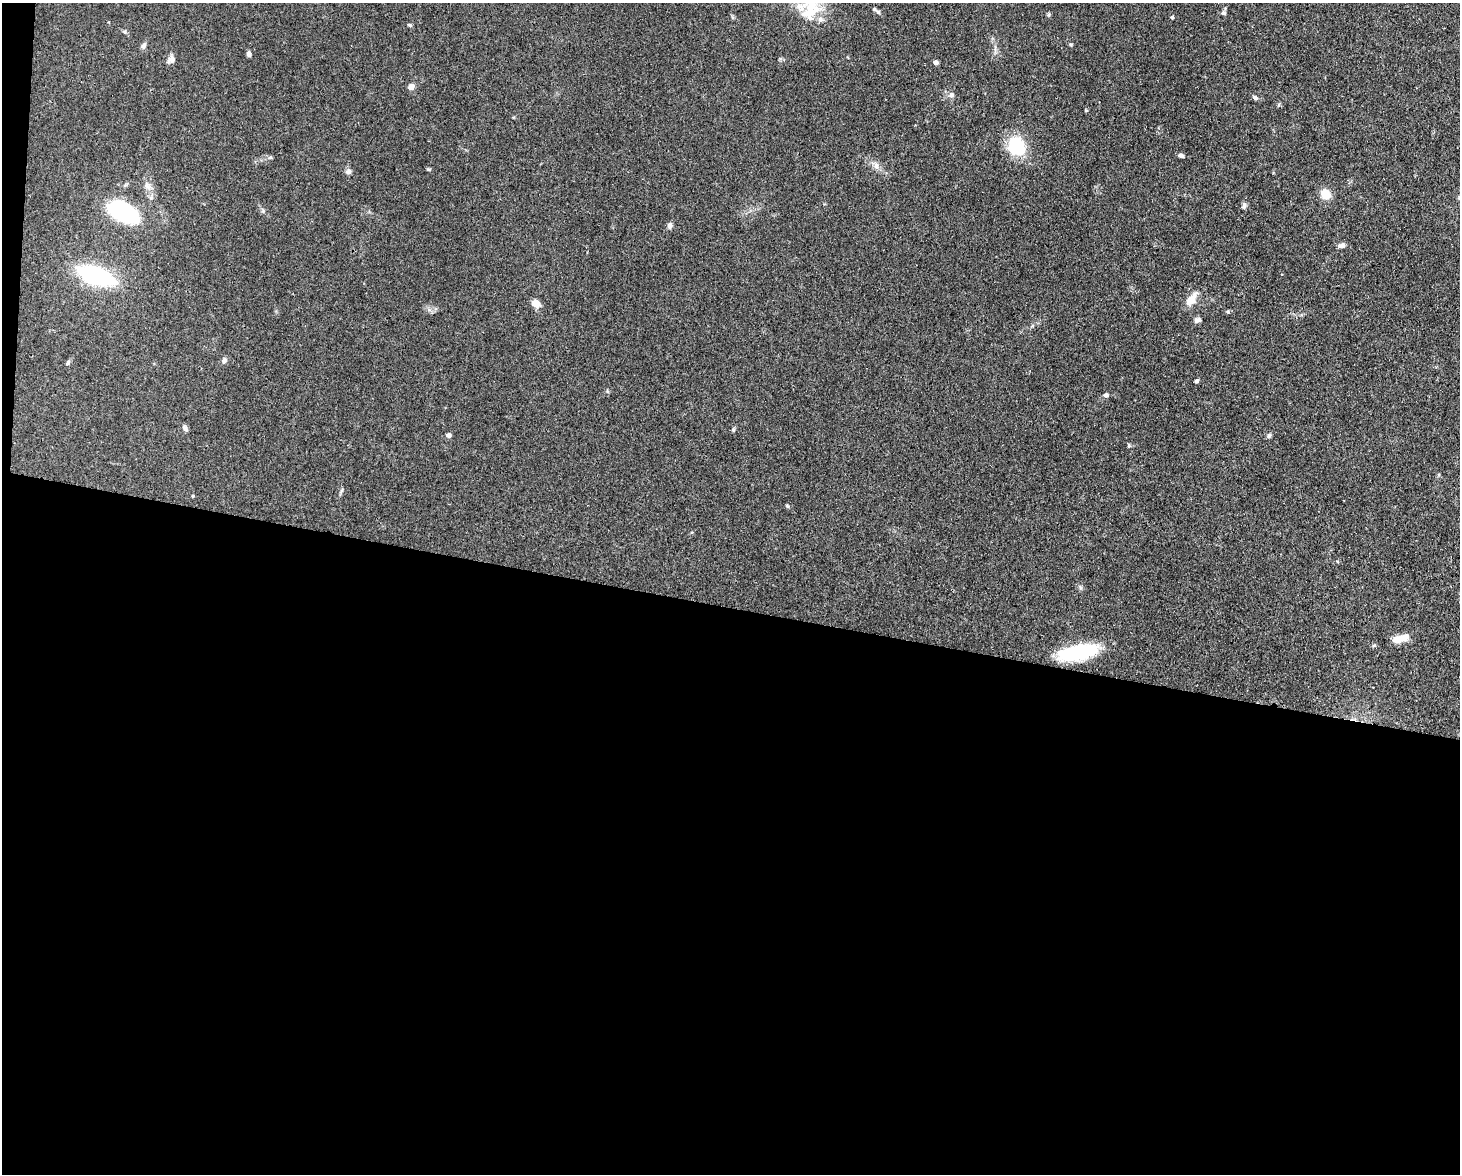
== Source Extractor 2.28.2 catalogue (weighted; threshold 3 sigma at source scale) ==
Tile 10 of 3 x 4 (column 1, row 4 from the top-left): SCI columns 224-1681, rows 1-1172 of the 4709 x 4691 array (HDU 1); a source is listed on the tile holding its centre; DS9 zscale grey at full resolution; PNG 1462 x 1176 px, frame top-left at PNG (2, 3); no overlay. Shown black and unused: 49% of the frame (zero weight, under 3 of 4 exposures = <1% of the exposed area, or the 3 px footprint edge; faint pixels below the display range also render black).
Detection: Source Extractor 2.28.2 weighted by HDU 2 'WHT'; one run over the whole footprint, this tile lists its part. Background 0.0813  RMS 0.0062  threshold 0.0278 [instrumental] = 3 sigma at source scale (4.5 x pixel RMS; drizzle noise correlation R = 1.50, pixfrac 1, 0.05/0.05 arcsec/px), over >= 5 px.
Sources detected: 47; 3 inside a brighter listed object's ellipse — not listed separately; the other 44 listed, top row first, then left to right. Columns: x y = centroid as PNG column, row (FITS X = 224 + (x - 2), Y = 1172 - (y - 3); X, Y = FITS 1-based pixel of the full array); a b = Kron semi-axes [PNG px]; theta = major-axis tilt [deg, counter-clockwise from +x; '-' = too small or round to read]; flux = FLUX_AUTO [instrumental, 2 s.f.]
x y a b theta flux
810 12 26 14 27 18
878 12 7 5 -28 1.1
1223 13 7 5 -69 1.1
1049 15 6 4 -73 0.79
1172 17 4 3 - 1.1
409 25 6 4 -20 0.82
144 45 9 6 64 1.7
249 54 5 4 - 2
171 59 11 9 65 2.8
936 63 4 4 - 2.9
411 87 4 4 - 8.4
951 95 7 6 - 2
1255 98 7 5 -26 1.6
1086 110 5 3 - 0.49
1016 146 21 18 -60 25
1181 155 6 5 - 1.7
270 157 5 5 - 0.92
876 166 11 6 -82 2.7
428 169 6 3 -19 0.68
348 172 8 6 22 1.9
147 185 10 8 56 2.9
1325 194 10 9 - 9
1244 206 9 6 67 1.6
123 212 32 17 -29 58
670 225 8 6 80 2
1342 245 9 6 11 2.1
96 276 39 15 -19 65
1191 299 23 10 54 6.7
536 304 10 7 -25 4.8
1197 320 9 6 14 2.1
224 360 9 6 60 1.8
68 363 8 5 53 1.1
1196 381 5 4 - 1.1
1106 395 6 5 - 1.5
185 428 8 6 -58 1.8
733 429 6 4 89 0.93
448 435 6 5 - 1.9
1269 435 7 6 - 1.4
342 490 7 4 70 0.94
193 496 4 3 - 0.71
787 506 5 4 - 0.75
1080 587 7 4 -71 0.97
1401 638 19 7 15 9
1078 652 43 15 12 42
Unlisted compact peaks at least as high as the median listed source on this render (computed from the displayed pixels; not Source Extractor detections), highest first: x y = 1228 312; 1071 44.